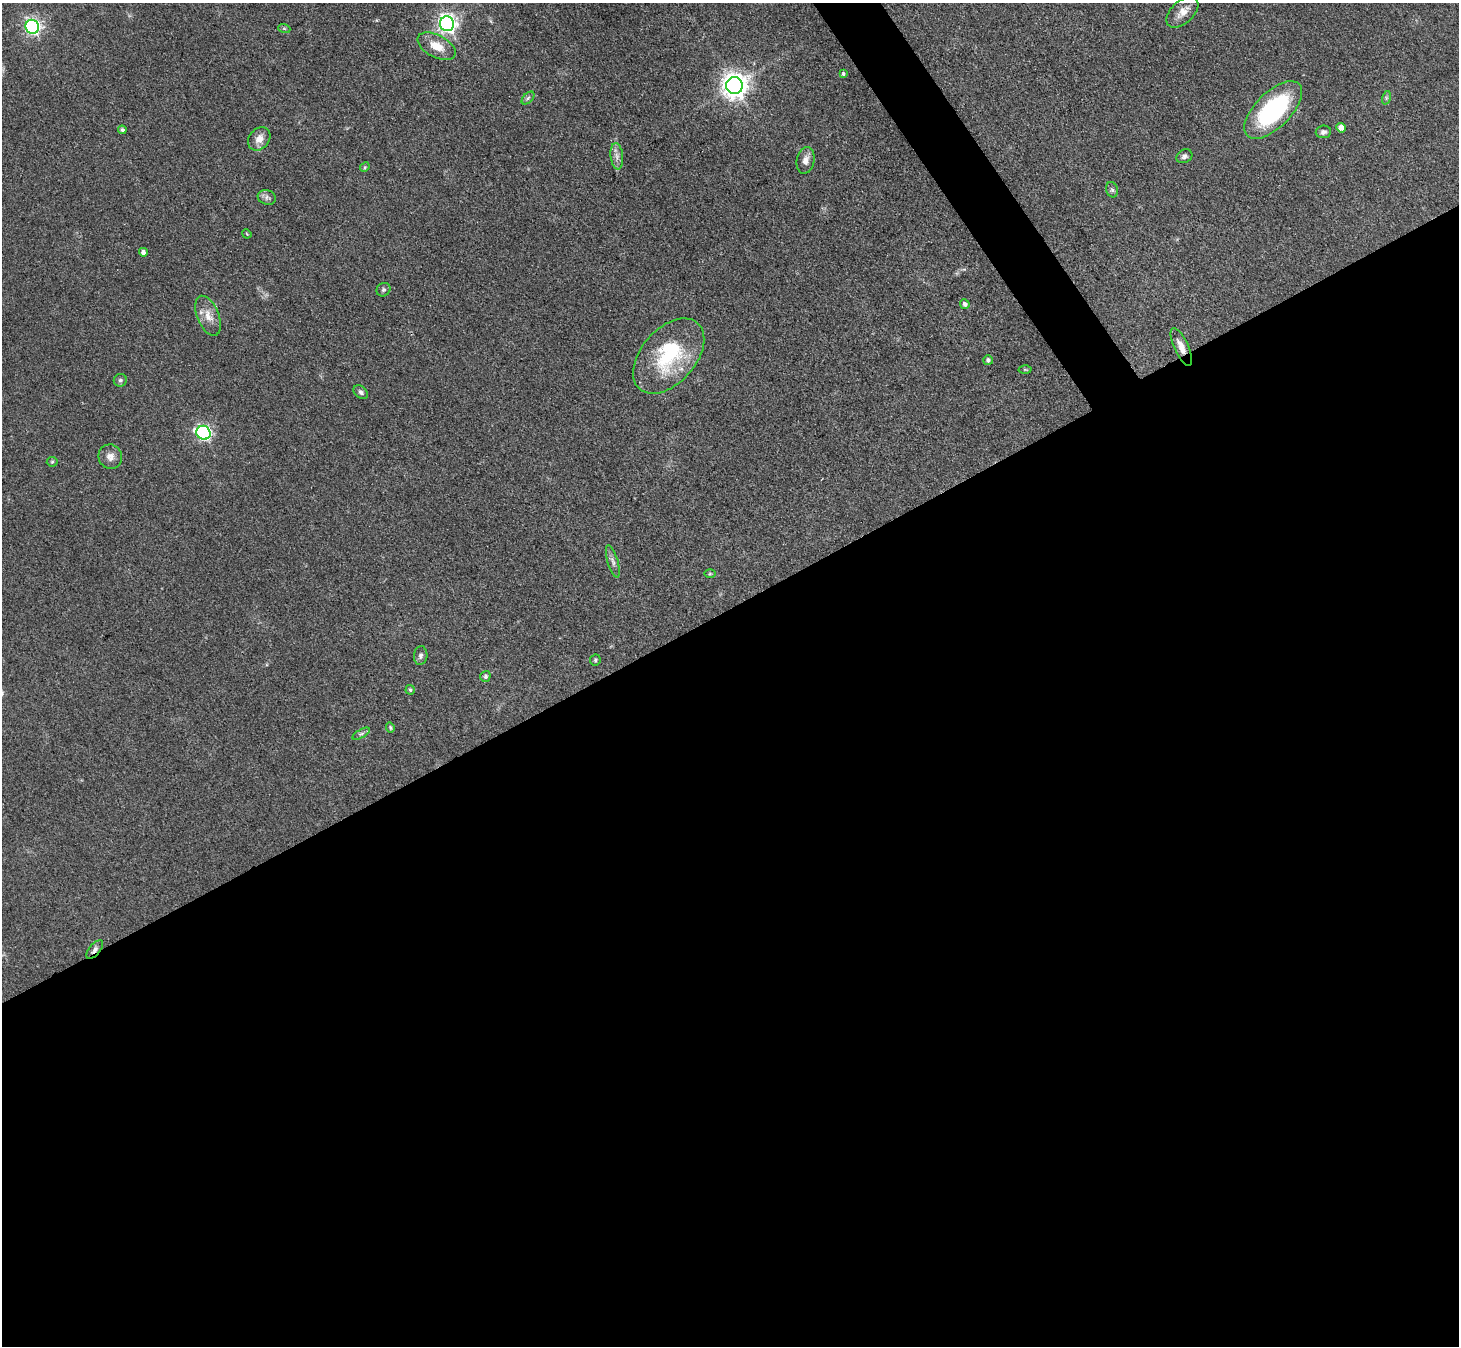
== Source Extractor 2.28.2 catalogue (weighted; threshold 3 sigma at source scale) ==
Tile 15 of 4 x 4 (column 3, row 4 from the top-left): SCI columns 2916-4372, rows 295-1638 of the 5832 x 5824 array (HDU 1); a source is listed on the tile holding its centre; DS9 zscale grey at full resolution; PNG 1461 x 1348 px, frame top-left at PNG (2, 3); each listed source drawn as its Kron ellipse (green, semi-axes under 4 px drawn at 4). Shown black and unused: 56% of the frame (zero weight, under 3 of 4 exposures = <1% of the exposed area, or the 3 px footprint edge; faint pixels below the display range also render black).
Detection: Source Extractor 2.28.2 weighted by HDU 2 'WHT'; one run over the whole footprint, this tile lists its part. Background 0.0504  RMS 0.005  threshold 0.0223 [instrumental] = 3 sigma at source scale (4.5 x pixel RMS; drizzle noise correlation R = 1.50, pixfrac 1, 0.05/0.05 arcsec/px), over >= 5 px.
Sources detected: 45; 2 inside a brighter object's white glare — neither listed nor drawn; the other 43 listed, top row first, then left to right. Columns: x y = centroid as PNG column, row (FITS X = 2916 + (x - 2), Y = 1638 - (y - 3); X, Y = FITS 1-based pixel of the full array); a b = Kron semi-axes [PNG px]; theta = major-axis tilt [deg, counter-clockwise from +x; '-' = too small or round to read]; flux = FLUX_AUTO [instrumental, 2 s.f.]
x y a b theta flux
1182 12 19 11 43 5.2
447 24 7 7 - 230
32 27 7 6 - 130
284 28 6 4 -19 0.7
437 46 21 11 -28 8.4
843 74 3 3 - 0.92
734 86 8 8 - 500
528 98 8 4 45 1.1
1386 98 7 4 72 0.87
1273 110 37 17 45 61
1341 128 5 4 - 3.8
122 130 4 4 - 1
1323 132 8 6 8 1.5
259 139 13 10 49 4.5
617 156 13 6 -85 2.6
1184 156 8 6 30 1.6
806 160 13 8 77 3.5
365 167 5 4 - 0.6
1112 190 8 5 -73 1.2
267 197 9 7 -18 1.7
247 234 5 3 - 0.45
143 252 4 4 - 1.7
383 290 7 6 - 1.1
965 304 5 4 - 1.6
208 316 21 11 -68 6.1
1181 347 20 7 -66 4.7
669 356 44 27 48 39
988 360 5 4 - 1.4
1025 369 6 4 -1 0.55
120 380 6 6 - 1.2
361 392 8 5 -41 1.3
203 433 7 6 - 100
110 457 12 11 - 3.6
52 462 5 5 - 0.66
613 561 17 5 -74 2.2
710 574 6 4 1 0.61
421 655 9 7 86 1.7
595 660 5 5 - 0.86
485 676 5 5 - 1.1
410 690 5 4 - 0.97
390 727 5 3 - 0.66
361 734 10 4 29 1.2
95 950 11 5 50 1.9
Overlapping masked pixels (flux is a lower limit): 2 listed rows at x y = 1181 347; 95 950